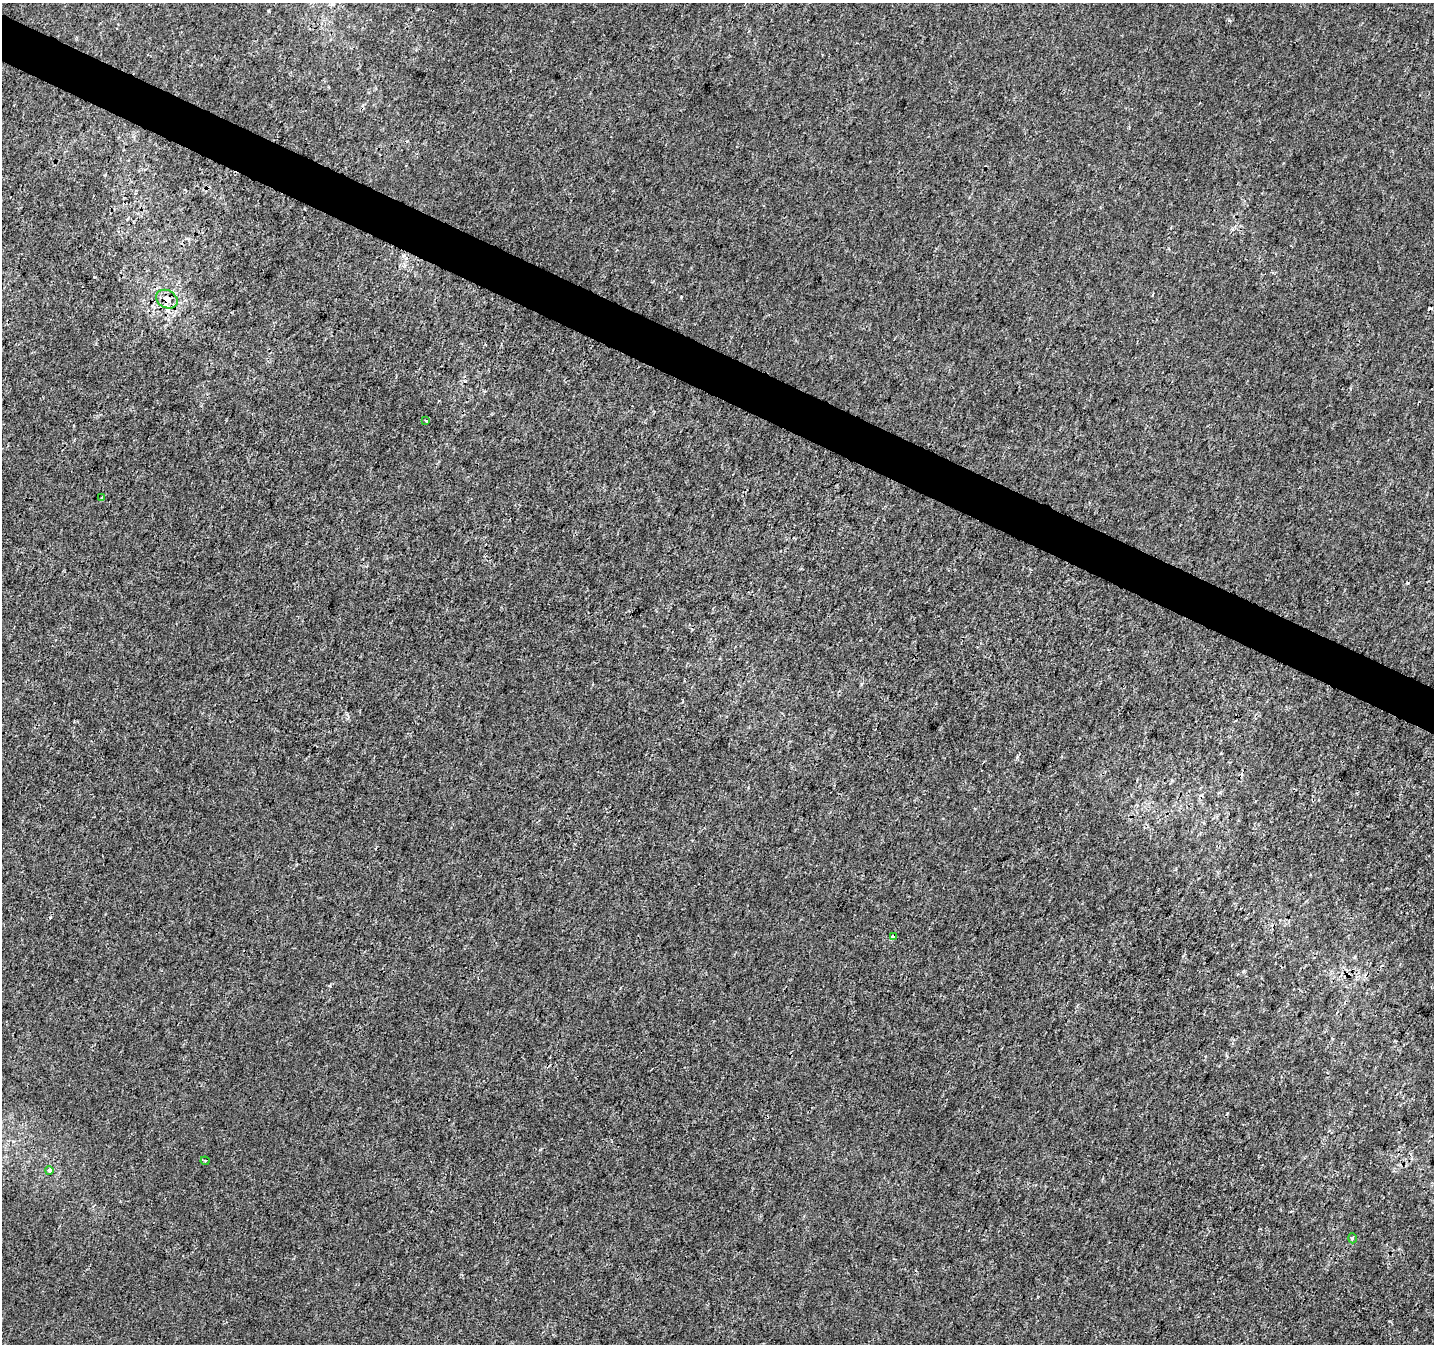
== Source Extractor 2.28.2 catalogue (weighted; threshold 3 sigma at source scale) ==
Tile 11 of 4 x 4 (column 3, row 3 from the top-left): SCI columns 2871-4302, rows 1610-2951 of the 5734 x 5836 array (HDU 1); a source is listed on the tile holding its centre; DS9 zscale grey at full resolution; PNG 1436 x 1346 px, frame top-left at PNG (2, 3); each listed source drawn as its Kron ellipse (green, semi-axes under 4 px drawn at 4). Shown black and unused: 3% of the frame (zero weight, under 3 of 4 exposures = <1% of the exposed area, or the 3 px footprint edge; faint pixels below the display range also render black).
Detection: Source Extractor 2.28.2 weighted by HDU 2 'WHT'; one run over the whole footprint, this tile lists its part. Background 1.54e-06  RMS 0.0014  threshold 0.00632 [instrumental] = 3 sigma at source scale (4.5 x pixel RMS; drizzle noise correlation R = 1.50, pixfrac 1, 0.0396/0.0396 arcsec/px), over >= 5 px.
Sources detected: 9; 2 cosmic-ray / hot-pixel residue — neither listed nor drawn; the other 7 listed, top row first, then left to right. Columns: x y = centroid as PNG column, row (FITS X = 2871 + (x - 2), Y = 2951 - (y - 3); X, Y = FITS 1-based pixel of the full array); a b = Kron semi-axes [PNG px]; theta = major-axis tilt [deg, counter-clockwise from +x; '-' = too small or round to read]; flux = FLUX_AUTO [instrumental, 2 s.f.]
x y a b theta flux
167 299 11 8 -29 1.2
426 421 4 2 - 0.14
102 498 3 3 - 0.31
893 937 4 3 - 0.53
205 1161 4 4 - 0.18
49 1170 4 3 - 0.78
1352 1238 5 3 - 0.13
Overlapping masked pixels (flux is a lower limit): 2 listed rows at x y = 167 299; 893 937